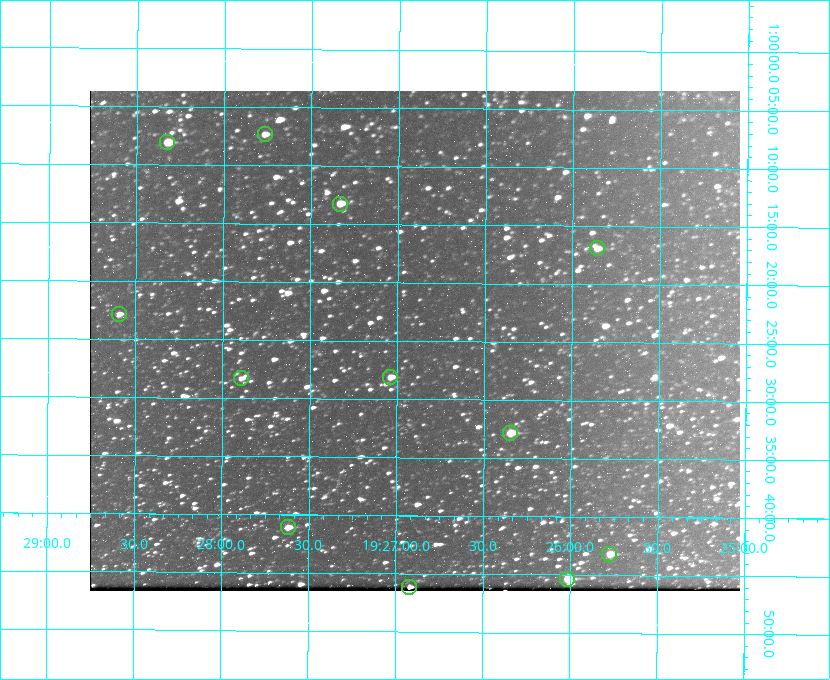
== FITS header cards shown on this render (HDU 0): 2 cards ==
NAXIS1  =                  650 / Width of table row in bytes
NAXIS2  =                  500 / Number of rows in table

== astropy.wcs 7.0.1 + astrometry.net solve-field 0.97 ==
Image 650 x 500 px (HDU 0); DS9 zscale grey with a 90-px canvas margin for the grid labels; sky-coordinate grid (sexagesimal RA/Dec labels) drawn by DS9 from the SOLVED WCS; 12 Tycho-2 reference stars matched to detected sources circled (green)
Header WCS: none
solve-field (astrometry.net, Tycho-2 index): SOLVED blind (the file carries no WCS)
Solved WCS: RA---TAN-SIP/DEC--TAN-SIP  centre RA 19:26:54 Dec +01:25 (291.73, +1.42 deg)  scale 5.15 arcsec/px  FOV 55.8' x 43.0'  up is +180 deg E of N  parity flipped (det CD > 0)
(file carries no celestial WCS; the grid is the blind solution)
Tycho-2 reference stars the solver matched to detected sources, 12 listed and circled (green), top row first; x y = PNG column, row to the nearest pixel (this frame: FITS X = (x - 90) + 1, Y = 500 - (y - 91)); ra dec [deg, ICRS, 3 dp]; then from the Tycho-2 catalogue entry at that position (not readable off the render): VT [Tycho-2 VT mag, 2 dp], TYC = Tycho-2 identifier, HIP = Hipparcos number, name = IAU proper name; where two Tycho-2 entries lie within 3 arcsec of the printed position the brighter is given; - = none
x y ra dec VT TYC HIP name
265 134 291.942 +1.122 10.76 465-1161-1 - -
167 142 292.081 +1.135 10.24 465-979-1 - -
340 204 291.833 +1.221 9.77 465-1968-1 - -
597 248 291.465 +1.282 11.06 465-140-1 - -
119 314 292.148 +1.381 10.77 465-611-1 - -
390 377 291.759 +1.468 10.00 465-530-1 - -
241 378 291.973 +1.472 10.69 465-577-1 - -
510 433 291.587 +1.547 9.51 465-596-1 - -
288 527 291.905 +1.685 9.70 465-808-1 - -
609 554 291.444 +1.720 9.41 465-672-1 - -
567 579 291.503 +1.755 8.74 465-340-1 - -
409 587 291.730 +1.770 10.18 465-55-1 - -